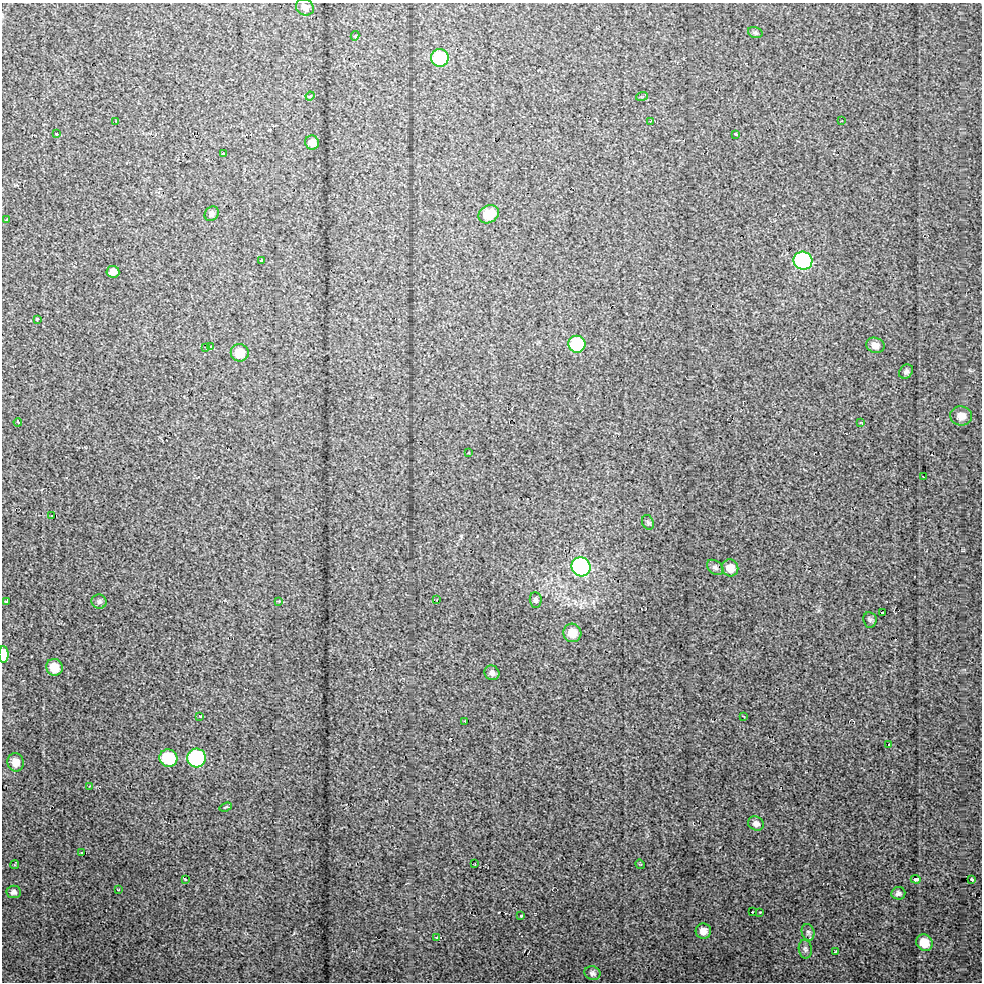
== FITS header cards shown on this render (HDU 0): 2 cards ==
NAXIS1  =                  980 / Axis length
NAXIS2  =                  980 / Axis length

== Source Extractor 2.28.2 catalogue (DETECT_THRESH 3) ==
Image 980 x 980 px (HDU 0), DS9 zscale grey, 1 PNG px = 1 image px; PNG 984 x 984 px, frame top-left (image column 1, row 980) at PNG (2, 3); each listed source drawn as its Kron ellipse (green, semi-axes under 4 px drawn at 4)
Background 15.8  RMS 1.2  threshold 3.54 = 3 sigma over >= 5 px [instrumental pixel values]
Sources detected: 77; all 77 listed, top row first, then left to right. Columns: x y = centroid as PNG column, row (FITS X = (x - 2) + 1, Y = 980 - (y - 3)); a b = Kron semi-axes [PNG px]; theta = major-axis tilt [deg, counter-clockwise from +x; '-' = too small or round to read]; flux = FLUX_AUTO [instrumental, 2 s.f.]
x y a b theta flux
305 7 9 8 - 360
755 32 7 5 -17 160
355 36 4 3 - 55
440 58 9 9 - 5300
310 96 4 3 - 77
642 96 6 3 17 78
651 121 2 2 - 64
842 121 2 2 - 42
116 122 3 2 - 49
56 134 3 3 - 94
736 134 4 2 - 93
312 143 7 7 - 560
223 153 3 2 - 95
212 214 8 6 51 270
489 214 11 8 32 1800
7 219 4 3 - 53
262 261 3 3 - 120
803 261 9 9 - 14000
113 272 6 6 - 440
37 319 3 3 - 71
577 344 8 8 - 5100
875 345 9 7 -19 500
206 347 3 2 - 74
210 347 3 3 - 170
240 353 9 8 - 1400
906 372 8 6 45 210
961 416 11 9 -8 680
18 422 4 3 - 91
861 422 3 2 - 75
468 453 3 2 - 66
923 477 3 2 - 44
51 516 2 2 - 72
648 522 7 5 -68 160
581 567 10 9 - 17000
715 567 9 6 -39 230
730 568 8 8 - 880
436 600 2 2 - 62
536 600 8 6 -84 180
6 601 4 3 - 120
99 601 7 7 - 220
279 601 3 2 - 84
882 613 3 3 - 140
870 620 8 6 -83 170
572 633 9 9 - 1200
4 654 8 5 -88 1600
54 667 8 8 - 1200
492 673 8 7 - 350
200 716 4 3 - 58
743 716 3 2 - 58
465 721 3 2 - 56
889 744 3 2 - 63
168 758 9 8 - 4100
197 758 9 9 - 9000
16 762 9 8 - 810
90 786 2 2 - 55
226 807 6 3 20 89
756 824 8 7 - 320
81 853 3 2 - 73
475 864 3 2 - 40
640 864 5 4 - 76
14 865 4 4 - 74
185 879 3 2 - 110
916 879 5 3 - 420
972 879 4 3 - 260
118 889 3 2 - 47
14 892 7 6 - 260
898 893 7 6 - 240
752 912 3 2 - 91
760 912 3 3 - 71
521 916 3 2 - 82
703 931 7 7 - 540
808 932 8 6 -74 210
437 938 3 3 - 78
924 943 8 7 - 1100
805 949 9 6 -81 220
835 952 4 2 - 50
592 973 8 7 - 220
At the frame edge (FLAGS 8, measured only in part): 1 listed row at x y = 4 654